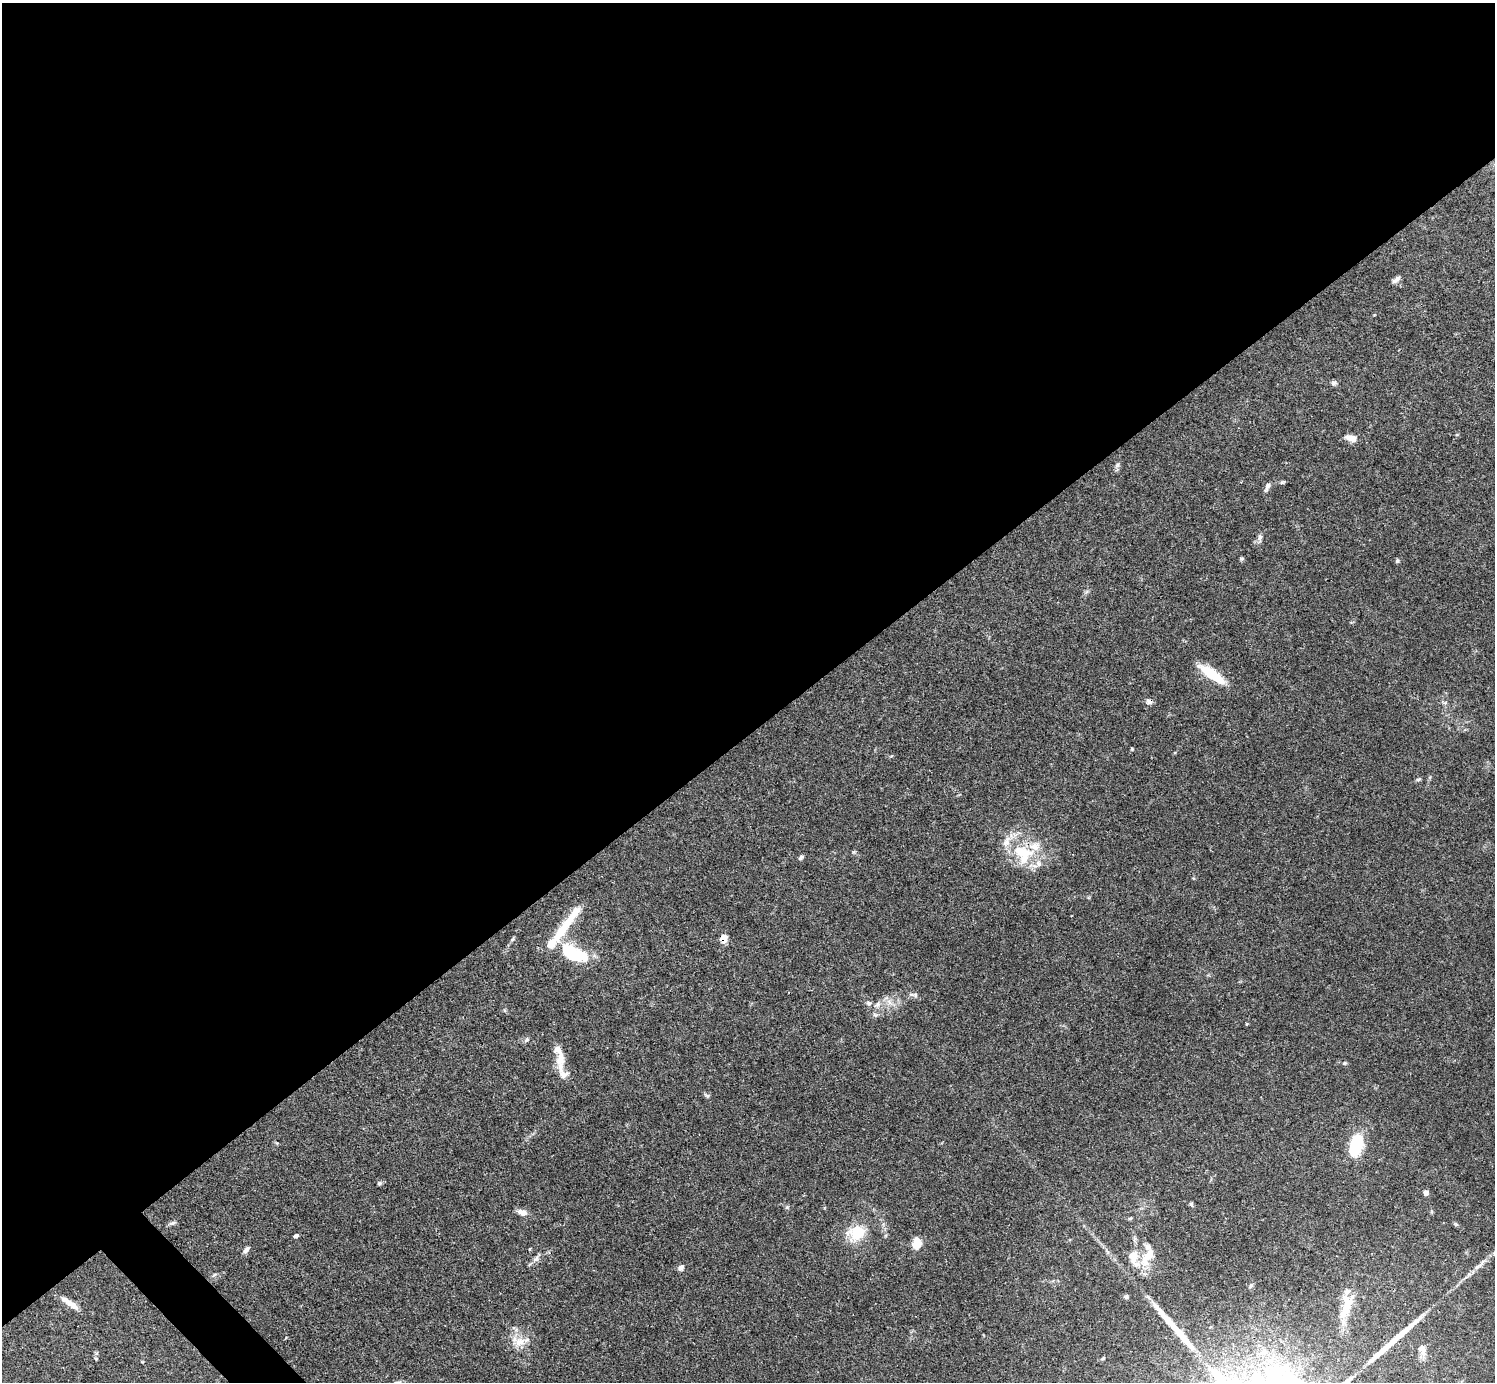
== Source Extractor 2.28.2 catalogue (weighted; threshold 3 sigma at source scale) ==
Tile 2 of 4 x 4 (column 2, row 1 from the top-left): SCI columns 1495-2987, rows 4294-5673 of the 5972 x 5970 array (HDU 1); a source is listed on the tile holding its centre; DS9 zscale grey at full resolution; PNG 1497 x 1384 px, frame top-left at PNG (2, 3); no overlay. Shown black and unused: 54% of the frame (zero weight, under 3 of 4 exposures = <1% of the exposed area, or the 3 px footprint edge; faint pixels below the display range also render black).
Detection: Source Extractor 2.28.2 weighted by HDU 2 'WHT'; one run over the whole footprint, this tile lists its part. Background 0.0571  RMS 0.0031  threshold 0.0141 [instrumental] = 3 sigma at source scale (4.5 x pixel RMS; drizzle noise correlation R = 1.50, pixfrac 1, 0.05/0.05 arcsec/px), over >= 5 px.
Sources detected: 62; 2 long thin detections or spike segments (spike, bleed or trail) — not listed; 10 inside a brighter listed object's ellipse — not listed separately; the other 50 listed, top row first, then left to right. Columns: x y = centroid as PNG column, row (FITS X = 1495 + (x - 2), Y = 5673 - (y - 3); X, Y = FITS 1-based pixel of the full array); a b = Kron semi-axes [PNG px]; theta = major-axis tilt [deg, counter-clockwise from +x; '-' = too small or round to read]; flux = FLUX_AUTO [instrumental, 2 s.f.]
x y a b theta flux
1396 279 11 5 40 1.2
1334 383 8 6 20 0.75
1351 438 15 8 -15 2.5
1117 465 7 4 45 0.65
1282 482 7 5 19 0.44
1267 487 14 5 68 0.94
1260 538 11 6 80 1.1
1242 559 6 4 1 0.4
1397 561 6 5 - 0.45
1212 674 33 9 -34 9.7
1149 701 7 6 - 1.5
1418 779 7 4 19 0.47
1024 853 35 18 -15 13
801 857 7 4 43 0.68
562 929 47 10 53 11
724 938 7 6 - 3.1
513 939 6 5 - 0.47
574 953 31 14 -25 18
914 995 13 5 -8 0.97
869 1003 7 5 -19 0.71
877 1005 11 7 38 1.6
875 1015 8 5 -20 0.71
526 1040 8 5 45 0.73
1344 1063 5 4 - 0.43
562 1072 28 12 -66 3.8
707 1095 7 4 -19 0.5
1356 1145 24 12 76 14
379 1183 6 5 - 0.52
1425 1193 6 6 - 1
1191 1204 7 5 -74 0.49
787 1207 6 4 72 0.42
522 1212 12 8 -16 1.9
173 1223 10 5 24 0.78
857 1233 19 15 19 9.2
296 1236 5 4 - 0.7
917 1243 14 10 83 3.3
246 1250 9 5 49 1.1
1147 1258 30 15 56 7.2
536 1259 11 6 42 1.3
681 1267 8 6 46 1.2
215 1274 8 3 19 0.52
1251 1285 6 5 - 0.5
1126 1297 7 5 -1 0.58
68 1302 25 7 -34 3
1346 1306 37 13 70 8.2
520 1342 16 13 14 4.1
1422 1350 17 9 -72 2.4
1264 1352 11 8 49 1.9
1103 1358 4 4 - 0.39
96 1359 4 4 - 0.31
Overlapping masked pixels (flux is a lower limit): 2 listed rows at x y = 1149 701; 724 938